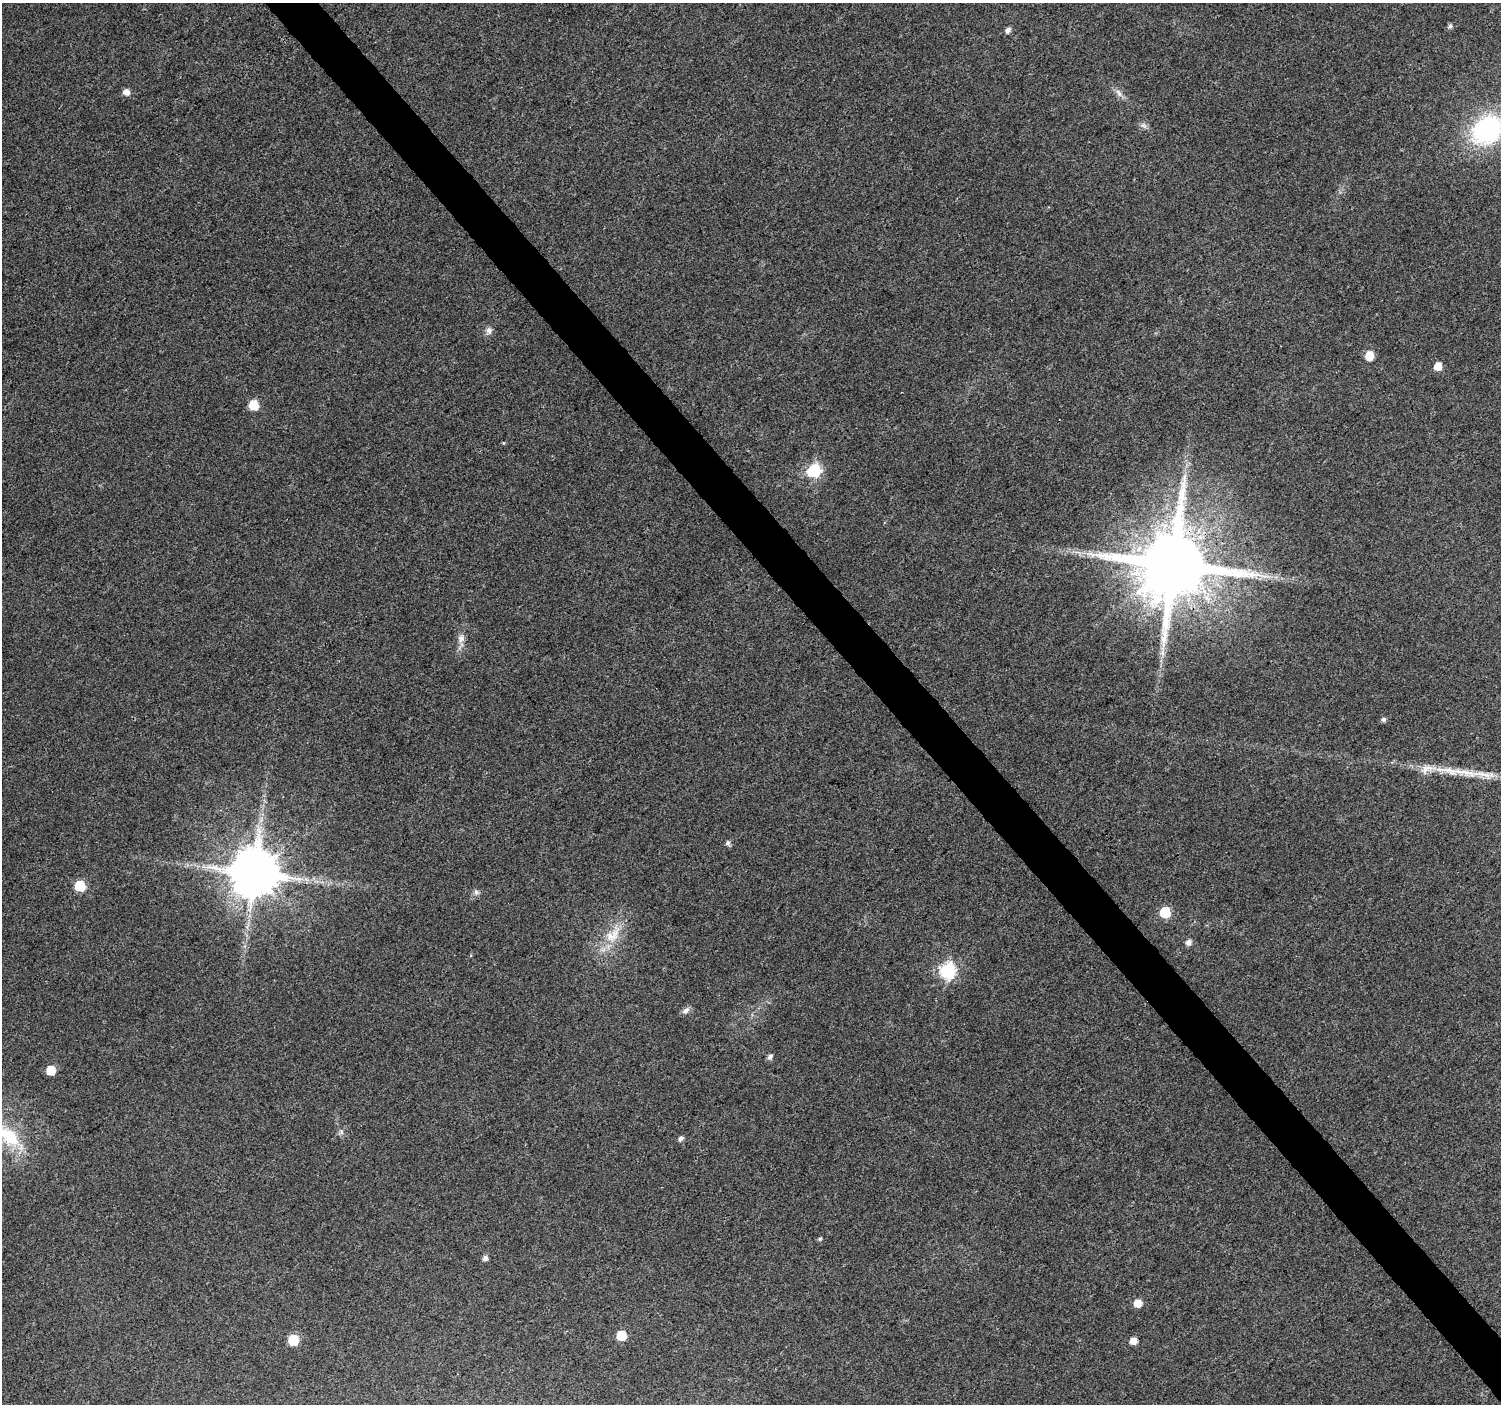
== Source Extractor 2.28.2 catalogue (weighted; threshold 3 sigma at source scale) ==
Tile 6 of 4 x 4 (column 2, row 2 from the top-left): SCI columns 1508-3006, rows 2951-4352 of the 6010 x 5964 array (HDU 1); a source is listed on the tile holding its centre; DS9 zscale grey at full resolution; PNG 1503 x 1406 px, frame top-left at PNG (2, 3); no overlay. Shown black and unused: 4% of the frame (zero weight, under 3 of 4 exposures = <1% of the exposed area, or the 3 px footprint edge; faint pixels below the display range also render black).
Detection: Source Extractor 2.28.2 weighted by HDU 2 'WHT'; one run over the whole footprint, this tile lists its part. Background 0.037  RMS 0.004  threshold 0.0179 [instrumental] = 3 sigma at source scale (4.5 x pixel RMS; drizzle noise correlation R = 1.50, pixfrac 1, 0.0396/0.0396 arcsec/px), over >= 5 px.
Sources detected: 38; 1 inside a brighter listed object's ellipse — not listed separately; the other 37 listed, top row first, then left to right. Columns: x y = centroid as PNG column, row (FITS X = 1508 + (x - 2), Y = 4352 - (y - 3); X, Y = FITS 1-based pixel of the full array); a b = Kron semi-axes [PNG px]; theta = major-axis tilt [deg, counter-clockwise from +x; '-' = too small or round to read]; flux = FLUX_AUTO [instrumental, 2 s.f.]
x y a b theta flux
1450 26 7 5 60 0.98
1008 30 6 5 - 1.7
126 92 6 6 - 2.8
1119 93 13 6 -56 1.9
1143 125 11 7 -29 1.5
1487 130 36 28 37 54
489 330 10 7 -71 1.7
1369 356 6 6 - 10
1438 366 6 6 - 5.7
253 405 6 6 - 16
504 443 5 3 - 0.34
814 471 7 7 - 51
1091 554 12 6 -27 2.1
1174 564 19 18 - 5300
461 638 11 9 79 2.3
1384 719 5 5 - 1
1453 771 62 9 -9 15
728 843 7 5 -77 1.1
255 873 13 13 - 2300
80 886 6 6 - 21
476 892 8 6 78 1.2
1165 912 6 6 - 21
613 935 34 17 55 12
1188 942 6 6 - 2
948 971 8 7 - 86
686 1010 11 6 34 1.6
770 1057 6 5 - 1.4
51 1070 6 6 - 11
341 1131 7 4 -72 0.78
9 1136 39 20 -43 21
680 1138 6 5 - 1.3
820 1239 5 4 - 0.74
485 1258 6 5 - 1.5
1138 1303 6 6 - 5.3
621 1336 6 6 - 13
293 1340 6 6 - 20
1133 1341 6 5 - 3.8
Overlapping masked pixels (flux is a lower limit): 1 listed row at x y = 1174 564
Isophote crosses this tile's border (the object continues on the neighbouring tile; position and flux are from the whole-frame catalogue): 2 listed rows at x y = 1487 130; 9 1136